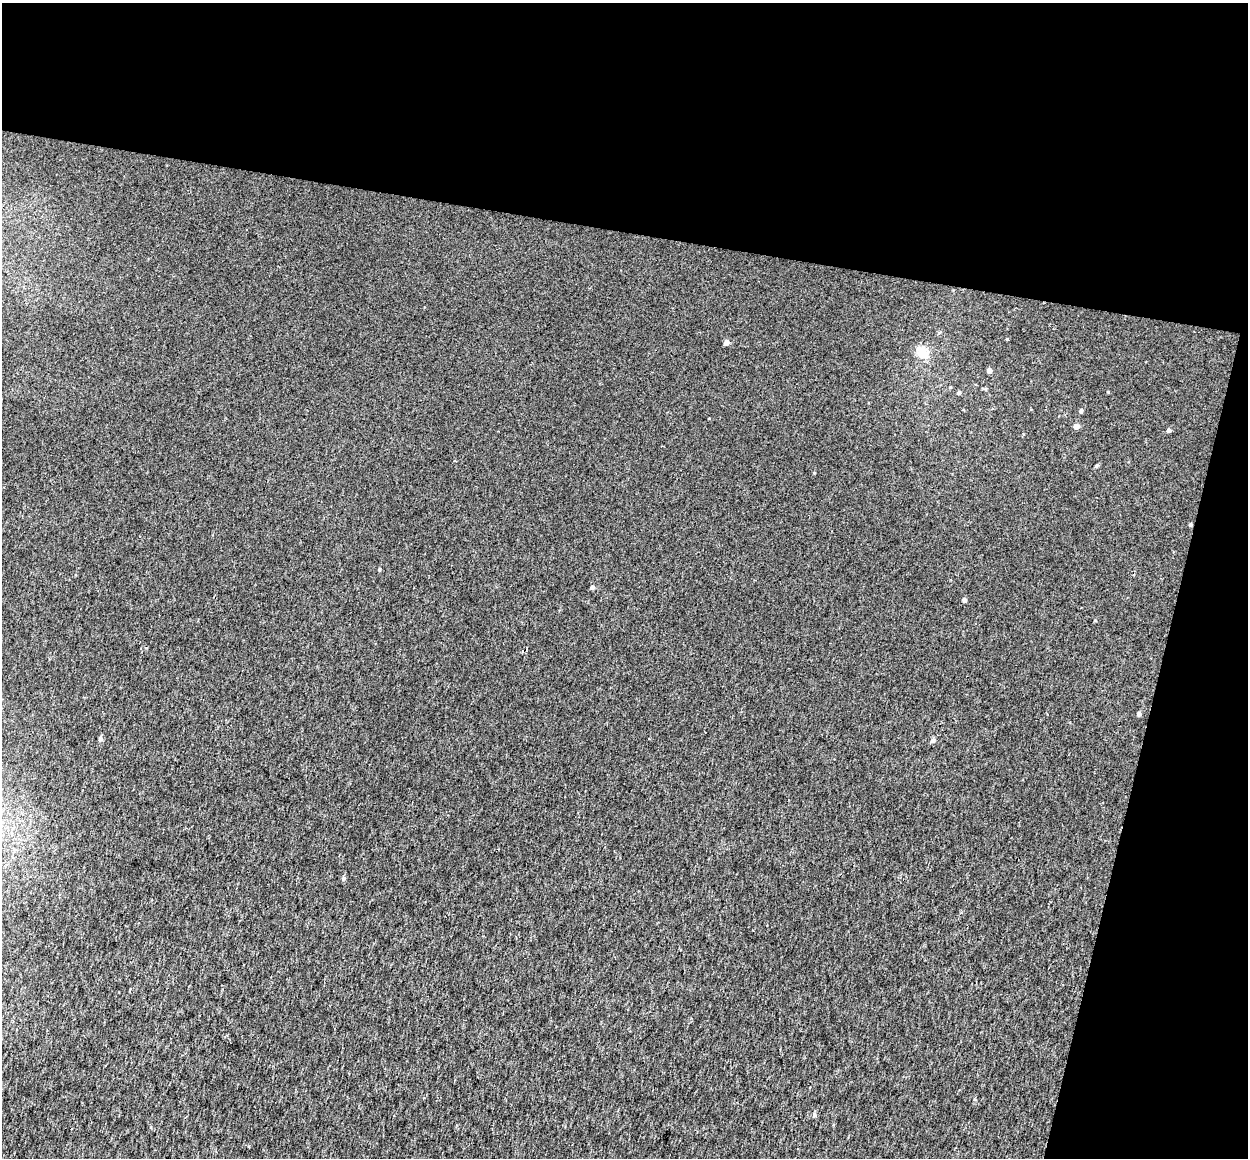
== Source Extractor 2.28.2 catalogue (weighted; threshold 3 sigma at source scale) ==
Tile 2 of 2 x 2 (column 2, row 1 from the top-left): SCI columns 1247-2492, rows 1287-2442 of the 2503 x 2587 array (HDU 1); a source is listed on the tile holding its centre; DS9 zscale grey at full resolution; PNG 1250 x 1160 px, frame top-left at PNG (2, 3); no overlay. Shown black and unused: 26% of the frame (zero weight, under 2 of 3 exposures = <1% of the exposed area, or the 3 px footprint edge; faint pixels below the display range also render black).
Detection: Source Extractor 2.28.2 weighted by HDU 2 'WHT'; one run over the whole footprint, this tile lists its part. Background 0.00302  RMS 0.0089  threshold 0.0398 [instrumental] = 3 sigma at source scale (4.5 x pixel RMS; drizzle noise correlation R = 1.50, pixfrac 1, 0.0396/0.0396 arcsec/px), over >= 5 px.
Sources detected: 18; all 18 listed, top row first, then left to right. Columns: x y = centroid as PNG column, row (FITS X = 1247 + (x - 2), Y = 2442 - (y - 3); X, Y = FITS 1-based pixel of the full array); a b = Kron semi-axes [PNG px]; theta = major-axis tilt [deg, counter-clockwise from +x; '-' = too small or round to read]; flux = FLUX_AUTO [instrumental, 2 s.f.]
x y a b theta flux
726 343 4 4 - 6.4
922 353 17 12 -54 9.3
989 371 4 4 - 4.5
1108 392 4 3 - 0.64
959 393 4 4 - 1.7
1081 411 4 4 - 1.6
1076 426 4 4 - 6.2
1169 430 4 4 - 2.8
1096 466 4 4 - 1.1
1190 524 4 4 - 1.4
379 570 4 4 - 0.91
592 587 4 4 - 1.9
964 600 4 4 - 2.1
1139 714 5 4 - 1.7
100 739 5 5 - 1.8
933 740 5 5 - 1.6
343 878 5 4 - 1.2
814 1114 6 4 -74 1.6
Overlapping masked pixels (flux is a lower limit): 1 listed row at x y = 1190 524
Unlisted compact peaks at least as high as the median listed source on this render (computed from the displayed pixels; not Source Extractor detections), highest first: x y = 1007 339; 814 473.